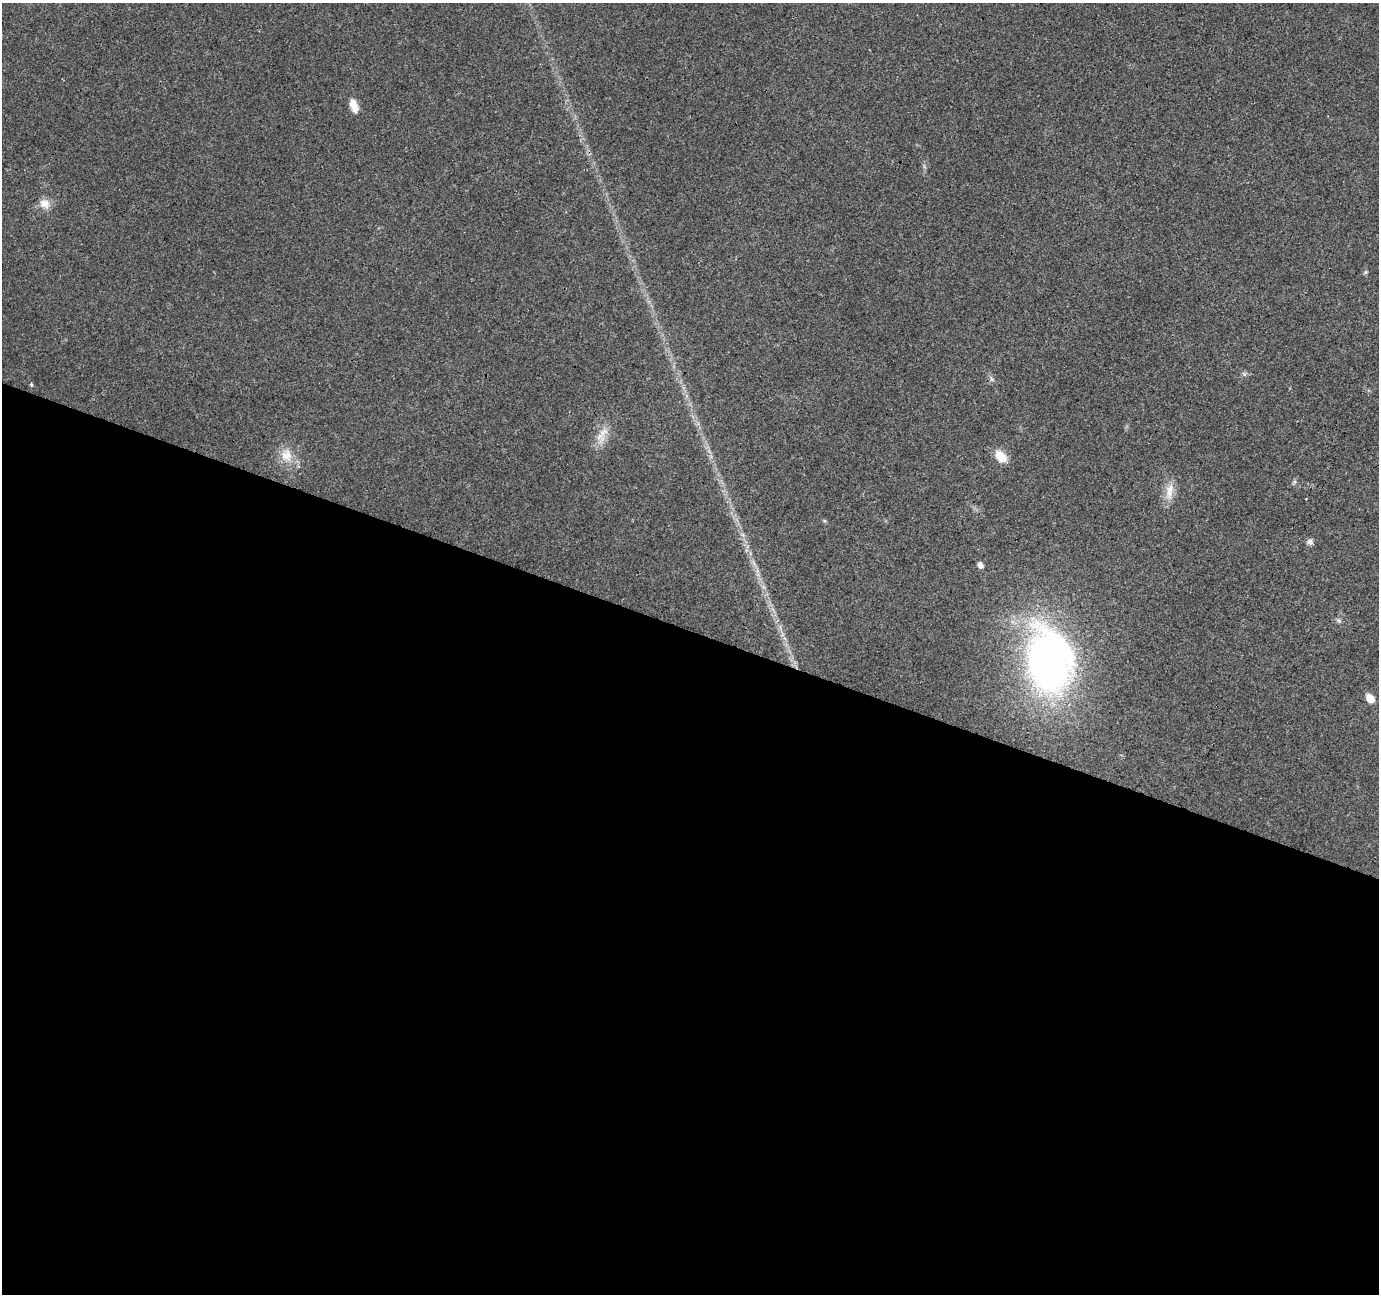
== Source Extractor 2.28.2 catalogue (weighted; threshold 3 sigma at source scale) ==
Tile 14 of 4 x 4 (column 2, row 4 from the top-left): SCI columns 1378-2754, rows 209-1500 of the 5511 x 5649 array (HDU 1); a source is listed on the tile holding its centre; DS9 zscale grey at full resolution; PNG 1381 x 1296 px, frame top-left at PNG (2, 3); no overlay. Shown black and unused: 51% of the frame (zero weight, under 3 of 4 exposures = <1% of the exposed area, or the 3 px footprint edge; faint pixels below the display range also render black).
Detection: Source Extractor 2.28.2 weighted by HDU 2 'WHT'; one run over the whole footprint, this tile lists its part. Background 0.0285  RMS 0.0034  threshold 0.0154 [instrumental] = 3 sigma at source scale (4.5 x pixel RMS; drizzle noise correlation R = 1.50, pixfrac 1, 0.0396/0.0396 arcsec/px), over >= 5 px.
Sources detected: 17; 1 inside a brighter object's white glare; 1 cosmic-ray / hot-pixel residue — not listed; the other 15 listed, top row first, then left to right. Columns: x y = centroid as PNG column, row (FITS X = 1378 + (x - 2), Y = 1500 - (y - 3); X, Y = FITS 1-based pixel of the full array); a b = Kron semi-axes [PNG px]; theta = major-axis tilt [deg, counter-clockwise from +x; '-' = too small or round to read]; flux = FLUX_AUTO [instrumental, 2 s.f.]
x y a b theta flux
354 106 17 9 -72 3.6
45 204 14 12 -22 3.3
1366 272 7 4 71 0.48
1244 374 7 4 -45 0.66
991 379 7 4 -88 0.71
31 384 6 4 -87 0.48
602 435 28 11 66 5.3
286 455 19 16 -72 6
1001 456 14 9 -49 6.2
1169 491 27 10 81 4.6
1310 542 8 7 - 1.1
980 565 7 6 - 1.6
1339 620 7 6 - 0.81
1047 664 60 36 -74 160
1370 698 9 7 -46 3.6